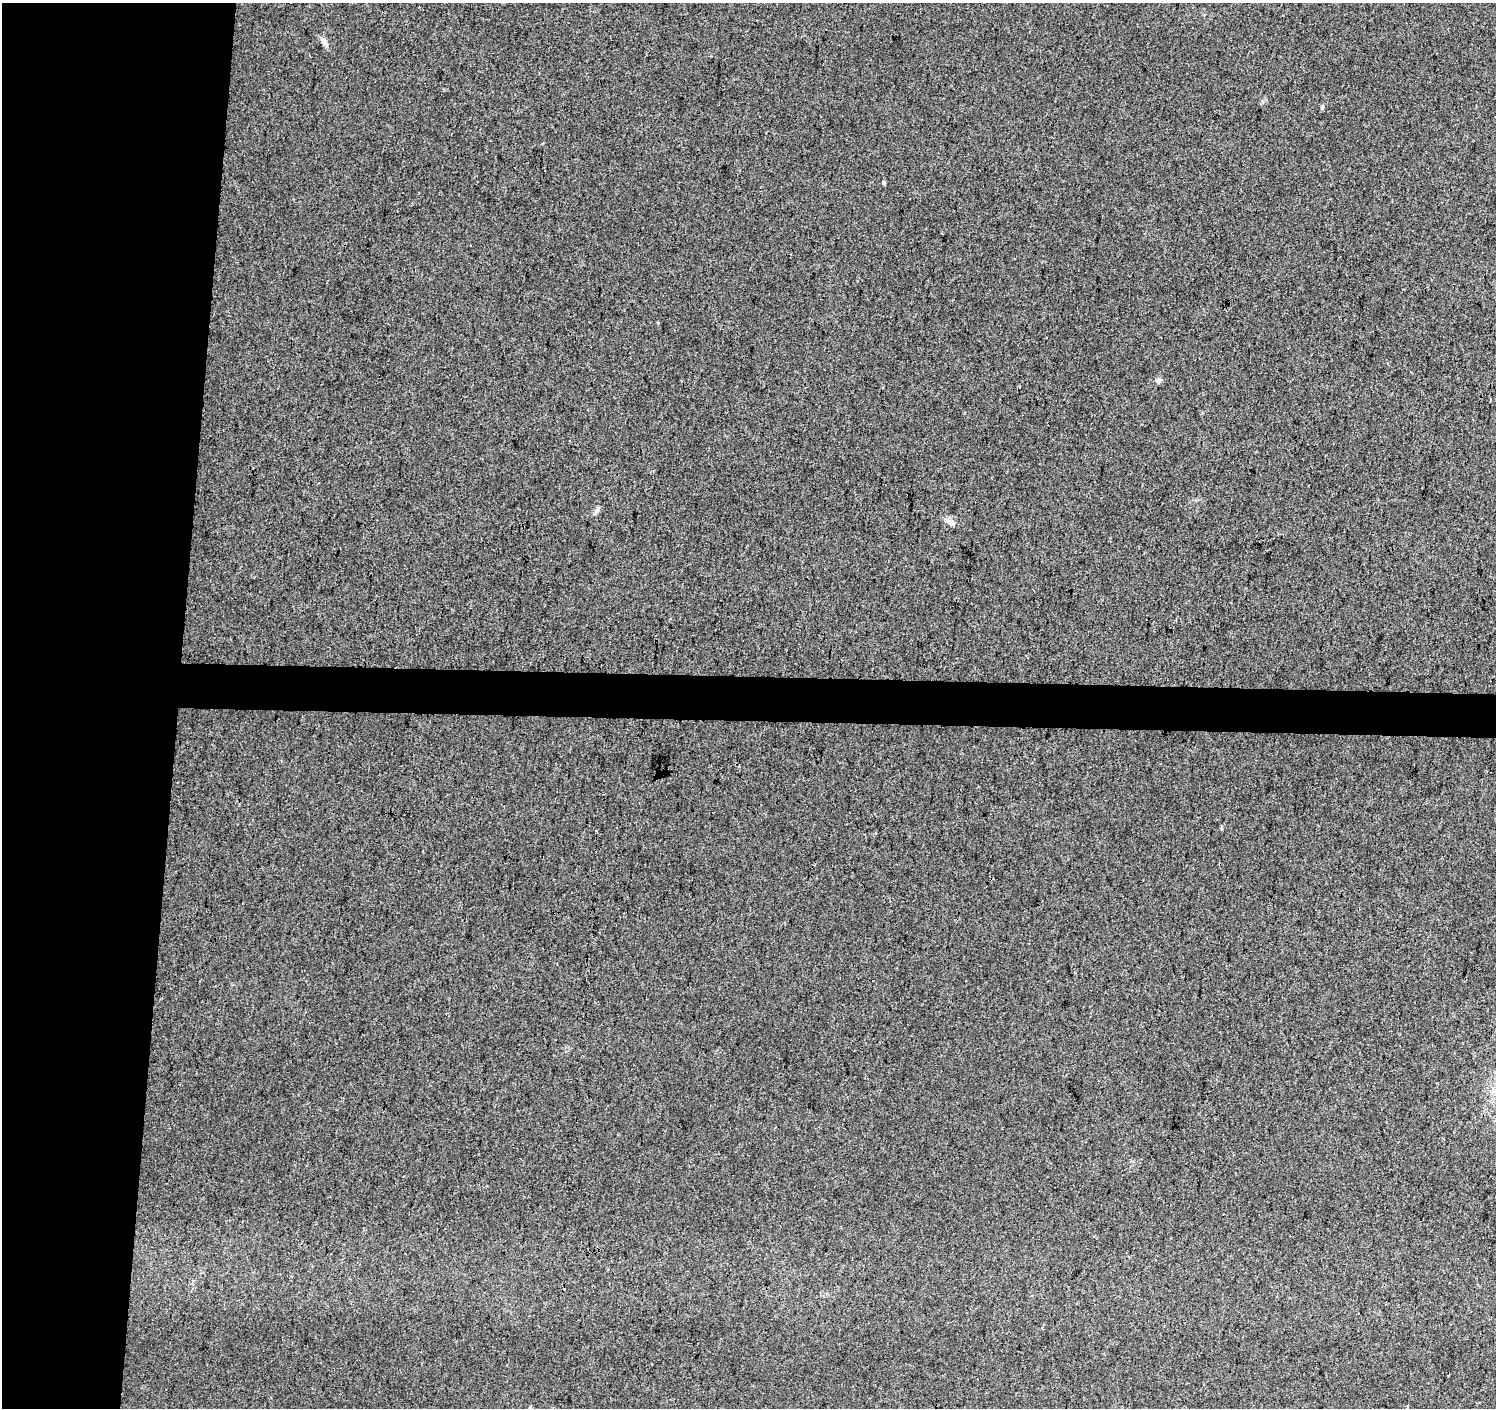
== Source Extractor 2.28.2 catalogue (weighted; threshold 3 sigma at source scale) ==
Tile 4 of 3 x 3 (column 1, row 2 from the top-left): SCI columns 9-1502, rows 1688-3093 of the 4490 x 4726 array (HDU 1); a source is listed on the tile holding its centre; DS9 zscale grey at full resolution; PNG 1498 x 1410 px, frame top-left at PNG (2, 3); no overlay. Shown black and unused: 15% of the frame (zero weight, under 3 of 4 exposures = <1% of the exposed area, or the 3 px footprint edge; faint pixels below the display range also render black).
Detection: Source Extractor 2.28.2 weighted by HDU 2 'WHT'; one run over the whole footprint, this tile lists its part. Background 0.00866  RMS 0.0039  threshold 0.0176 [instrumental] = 3 sigma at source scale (4.5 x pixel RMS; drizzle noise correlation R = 1.50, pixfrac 1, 0.0396/0.0396 arcsec/px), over >= 5 px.
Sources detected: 7; all 7 listed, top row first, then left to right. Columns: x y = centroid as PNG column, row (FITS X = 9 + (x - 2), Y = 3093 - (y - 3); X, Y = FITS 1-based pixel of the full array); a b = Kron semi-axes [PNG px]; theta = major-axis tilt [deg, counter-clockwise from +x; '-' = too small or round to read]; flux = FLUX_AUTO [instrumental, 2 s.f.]
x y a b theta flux
324 42 13 7 -57 1.7
1322 107 6 4 82 0.66
884 183 3 3 - 0.81
1159 381 7 6 - 1.1
597 510 10 4 58 1
951 522 15 6 -22 1.7
596 831 3 2 - 0.32